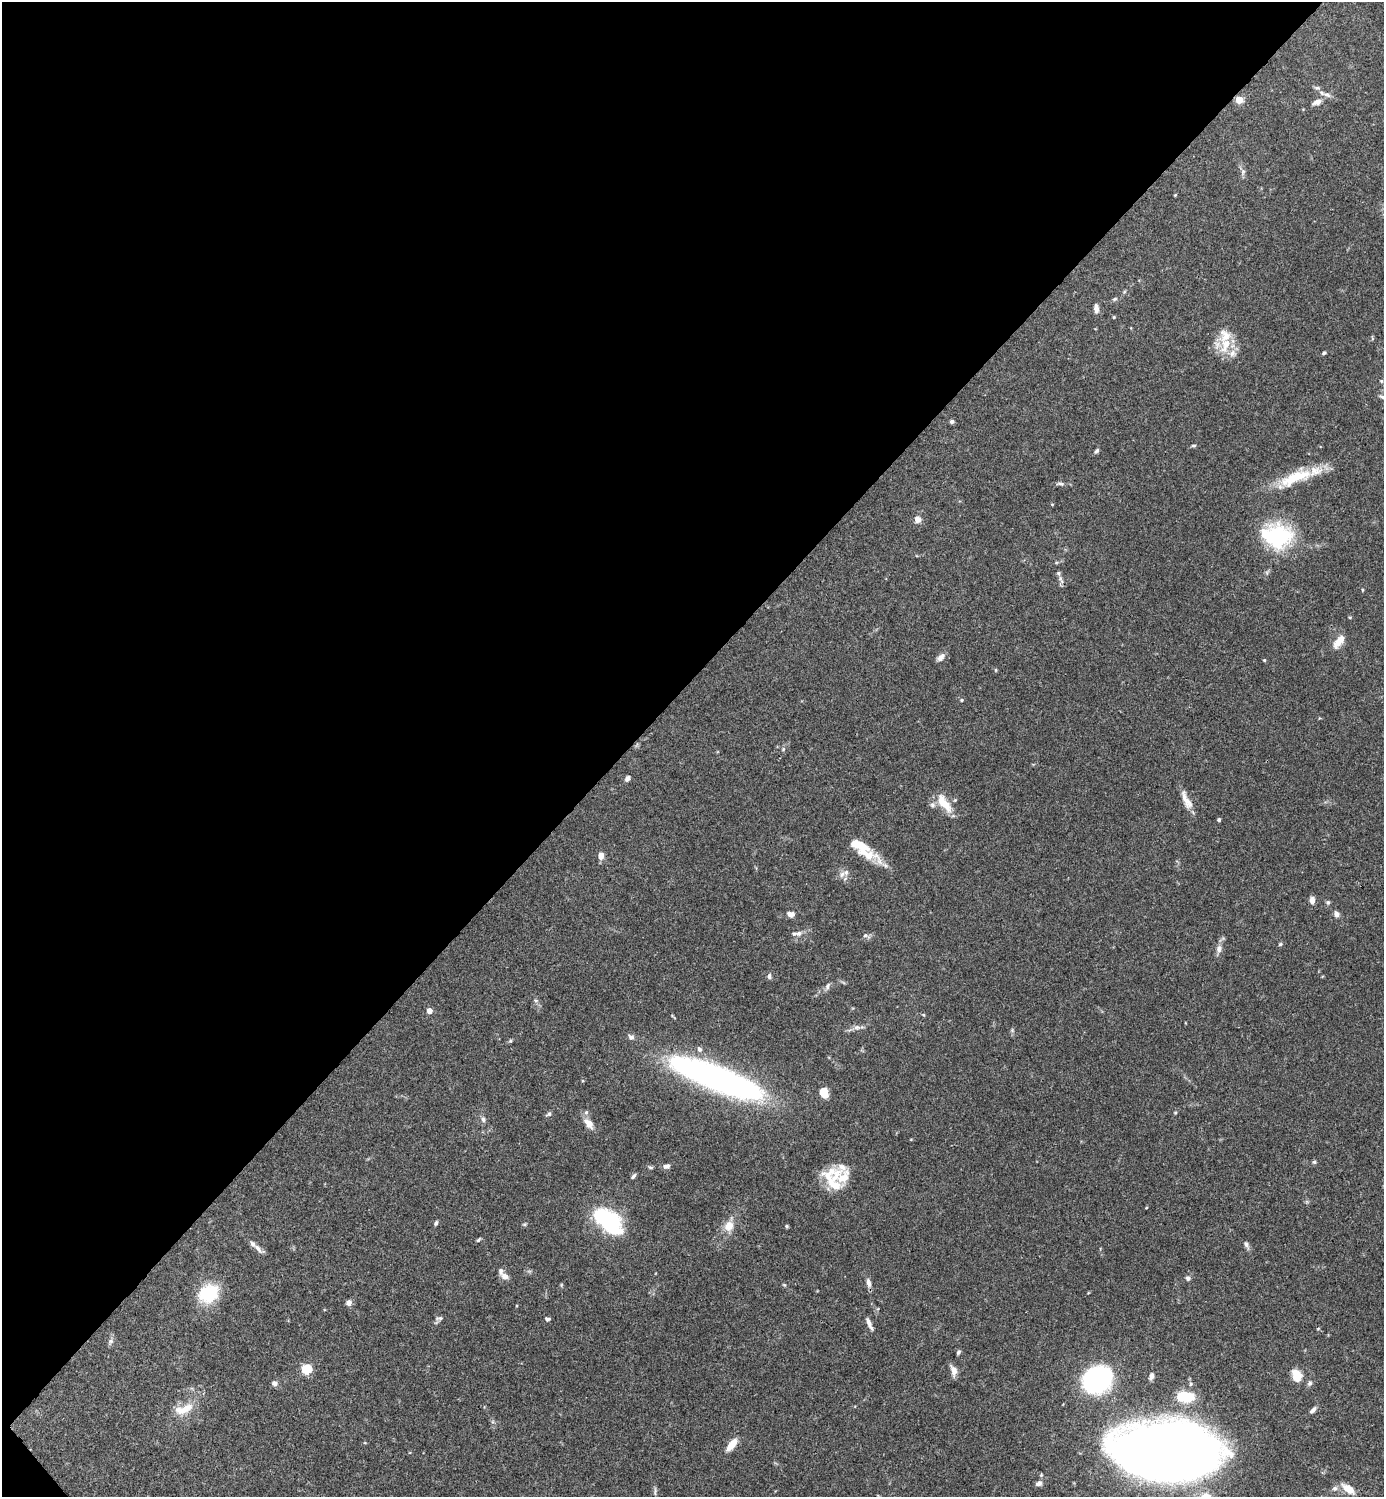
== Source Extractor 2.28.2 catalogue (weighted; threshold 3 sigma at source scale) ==
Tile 5 of 4 x 4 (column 1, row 2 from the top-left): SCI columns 300-1681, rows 2991-4485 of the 5983 x 5983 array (HDU 1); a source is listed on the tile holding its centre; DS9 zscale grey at full resolution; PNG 1386 x 1499 px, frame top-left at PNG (2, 2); no overlay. Shown black and unused: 46% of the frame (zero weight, under 3 of 4 exposures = <1% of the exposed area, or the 3 px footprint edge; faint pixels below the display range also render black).
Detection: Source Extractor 2.28.2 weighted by HDU 2 'WHT'; one run over the whole footprint, this tile lists its part. Background 0.0659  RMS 0.0032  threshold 0.0144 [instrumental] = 3 sigma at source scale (4.5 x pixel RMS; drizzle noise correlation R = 1.50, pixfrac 1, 0.05/0.05 arcsec/px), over >= 5 px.
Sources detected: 117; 1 inside a brighter object's white glare — not listed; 13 inside a brighter listed object's ellipse — not listed separately; the other 103 listed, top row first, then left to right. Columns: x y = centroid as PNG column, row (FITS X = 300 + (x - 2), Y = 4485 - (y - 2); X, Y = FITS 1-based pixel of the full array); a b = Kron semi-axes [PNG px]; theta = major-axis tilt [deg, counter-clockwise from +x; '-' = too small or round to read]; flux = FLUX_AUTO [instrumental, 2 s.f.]
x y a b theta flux
1317 88 9 5 -7 0.67
1327 95 12 5 -17 1.3
1239 100 5 4 - 9
1317 102 13 7 22 1.7
1243 172 6 6 - 0.7
1175 195 4 3 - 0.27
1114 299 7 5 26 0.61
1096 309 9 5 -87 1.7
1114 317 4 4 - 0.33
1372 338 6 4 -72 0.35
1226 344 27 13 67 7.3
1324 353 5 3 - 0.54
952 422 5 5 - 0.68
1193 446 6 4 0 0.47
1096 451 7 4 52 0.65
1295 478 49 16 23 14
1060 484 11 4 -10 0.83
1052 504 5 3 - 0.24
917 519 8 8 - 1.9
1278 537 34 32 24 24
1060 578 7 6 - 0.97
1362 590 5 3 - 0.27
1350 617 5 3 - 0.28
1339 641 20 9 51 3.6
941 657 12 7 41 1.5
1264 660 4 4 - 0.34
996 670 5 3 - 0.3
961 700 5 4 - 0.42
783 749 6 4 88 0.5
627 778 7 5 48 0.95
1186 800 24 8 -64 3.5
944 803 24 9 -54 6.5
933 805 8 7 - 1.1
1219 820 4 3 - 0.56
601 855 6 5 - 2.9
869 855 32 17 -23 7.1
842 874 11 8 42 1.5
1312 900 7 5 -85 2
1328 902 6 5 - 0.64
791 914 8 6 -9 1.7
1337 914 8 7 - 1.2
798 933 9 7 23 1.4
866 936 12 4 -21 0.81
1280 944 6 4 44 0.45
1219 949 11 7 71 1.7
769 976 8 5 85 0.7
828 986 10 6 65 0.97
429 1011 4 4 - 3.5
857 1027 11 6 0 1.4
1012 1030 6 4 -48 0.47
631 1037 9 7 -33 1.1
510 1041 5 5 - 0.42
716 1078 97 22 -21 120
824 1092 10 7 -69 4.4
1175 1113 5 4 - 0.32
549 1114 8 5 34 0.7
483 1119 8 5 -80 0.89
588 1123 17 9 -49 2.9
1314 1162 5 5 - 0.5
666 1166 7 5 10 1.2
650 1167 7 4 -17 0.52
633 1176 7 4 48 0.79
833 1180 29 20 -74 11
1146 1208 4 2 - 0.22
606 1219 27 13 -40 47
436 1223 6 4 69 0.68
524 1224 6 4 19 0.45
729 1226 14 12 52 3.9
786 1226 5 4 - 0.41
478 1240 7 4 48 0.49
1246 1245 11 5 -66 0.96
258 1248 19 6 -42 1.8
504 1276 10 7 -32 1.8
1188 1278 6 6 - 0.9
868 1283 13 6 -77 1.5
784 1285 5 4 - 0.37
208 1293 20 16 22 17
349 1302 7 6 - 1.3
516 1306 4 2 - 0.25
439 1318 10 6 6 0.91
547 1319 6 4 -4 0.65
869 1324 15 4 -66 1.7
1318 1329 5 3 - 0.28
111 1341 9 6 40 0.96
958 1352 6 4 69 0.67
306 1369 5 5 - 23
953 1370 13 7 -72 2.2
1297 1375 12 9 -68 5.7
1151 1376 7 5 76 1.3
1097 1380 18 15 12 88
274 1383 7 6 - 1.2
1310 1383 7 6 - 0.85
1191 1384 5 5 - 0.51
1184 1396 18 10 -9 11
184 1409 29 12 20 6
1313 1410 10 5 45 1.1
732 1444 16 7 51 4.2
1162 1452 69 35 -4 820
1041 1475 5 4 - 0.39
1039 1483 8 6 23 1.2
1335 1488 8 7 - 1
1348 1489 16 8 -35 4.2
655 1491 13 3 84 0.69
Overlapping masked pixels (flux is a lower limit): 1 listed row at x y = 1239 100